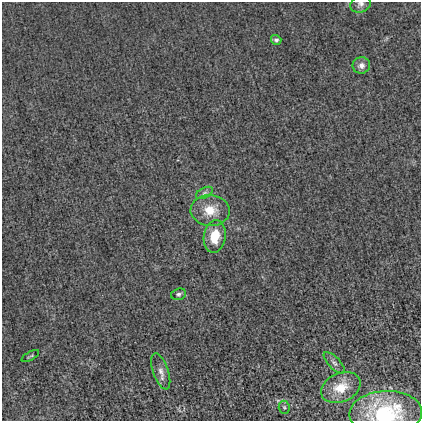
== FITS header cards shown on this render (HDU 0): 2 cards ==
NAXIS1  =                  419
NAXIS2  =                  419

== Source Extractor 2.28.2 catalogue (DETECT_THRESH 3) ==
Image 419 x 419 px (HDU 0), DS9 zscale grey, 1 PNG px = 1 image px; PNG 423 x 423 px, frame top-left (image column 1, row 419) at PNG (2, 2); each listed source drawn as its Kron ellipse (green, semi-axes under 4 px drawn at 4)
Background 1.11e-04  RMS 0.013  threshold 0.0379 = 3 sigma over >= 5 px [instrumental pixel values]
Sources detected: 13; all 13 listed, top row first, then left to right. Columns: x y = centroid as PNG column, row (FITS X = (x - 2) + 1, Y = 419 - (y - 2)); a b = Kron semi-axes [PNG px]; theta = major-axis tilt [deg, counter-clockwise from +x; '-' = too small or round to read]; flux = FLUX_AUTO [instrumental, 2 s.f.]
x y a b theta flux
360 4 10 8 26 3.8
276 40 5 5 - 2.4
361 65 9 8 - 5.6
204 193 9 5 27 2.3
210 210 19 15 -2 19
215 236 16 11 81 25
179 294 7 5 17 2.3
30 356 10 2 28 1
334 363 14 6 -46 3
161 371 19 7 -71 6.2
341 387 20 14 24 17
284 407 6 5 - 1.5
386 413 36 22 3 62
At the frame edge (FLAGS 8, measured only in part): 2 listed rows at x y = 360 4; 386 413